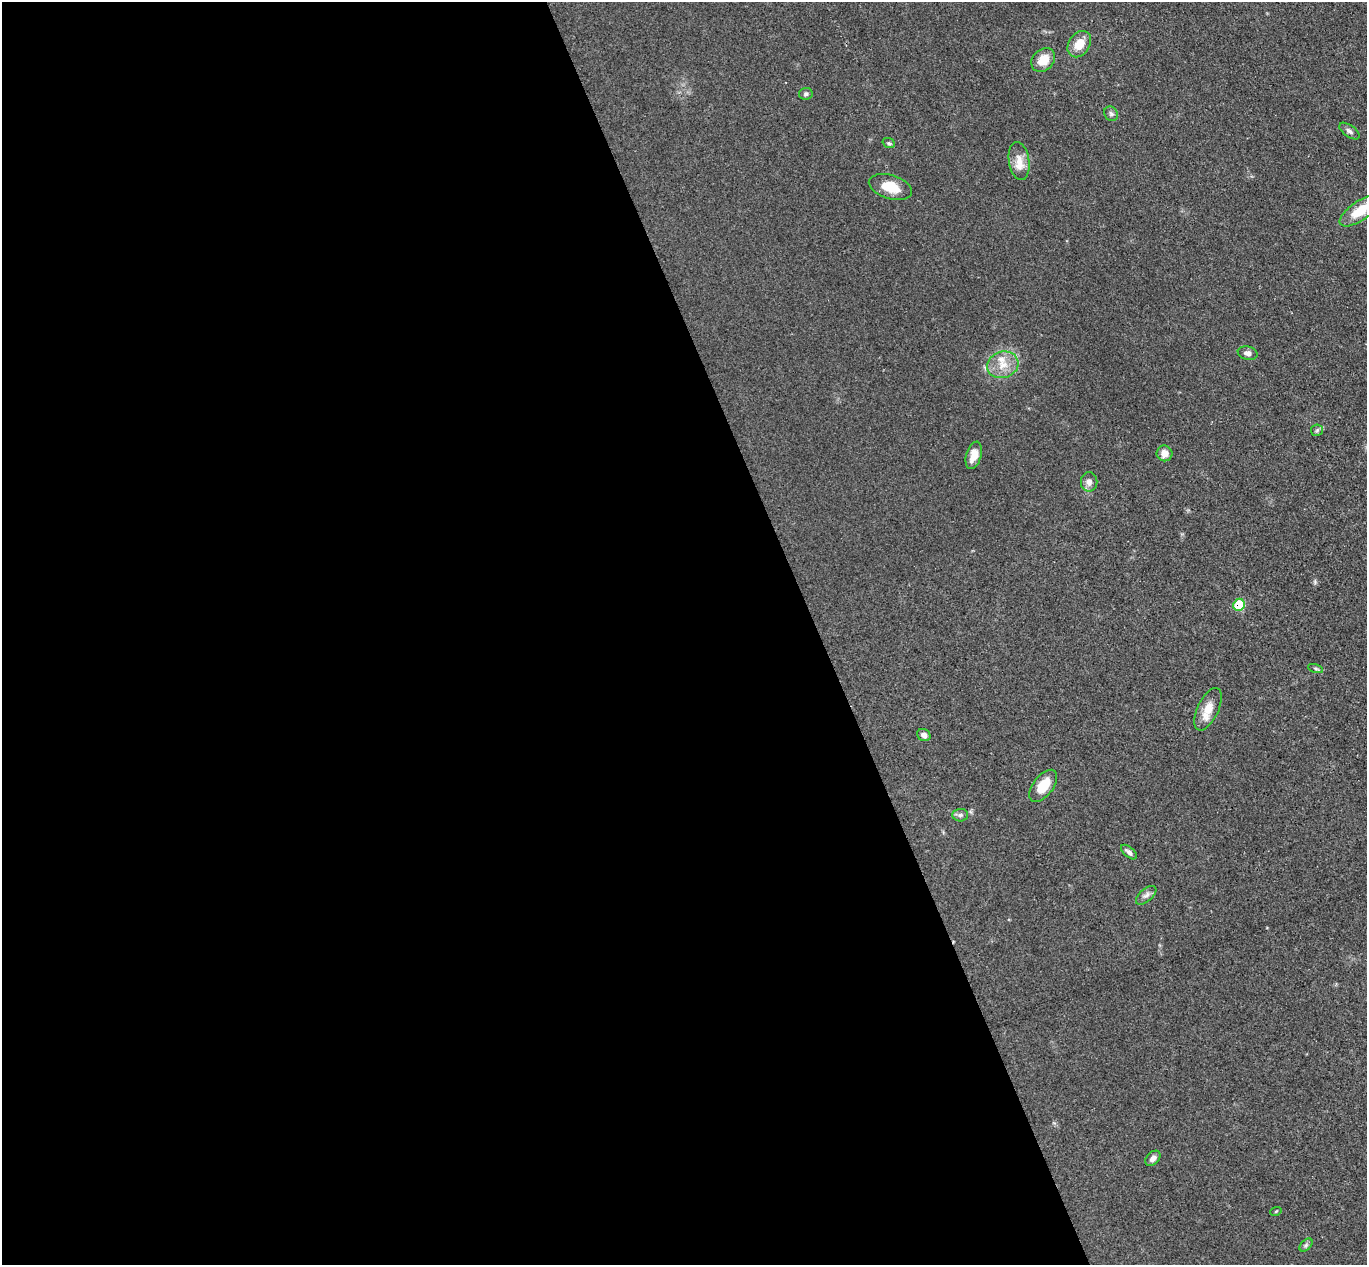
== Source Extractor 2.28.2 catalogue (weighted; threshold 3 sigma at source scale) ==
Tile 9 of 4 x 4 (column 1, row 3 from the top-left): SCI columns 55-1419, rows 1437-2699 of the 5571 x 5525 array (HDU 1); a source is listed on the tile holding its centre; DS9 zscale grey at full resolution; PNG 1369 x 1267 px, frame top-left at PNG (2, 2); each listed source drawn as its Kron ellipse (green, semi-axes under 4 px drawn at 4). Shown black and unused: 60% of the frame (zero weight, under 3 of 4 exposures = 5% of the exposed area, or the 3 px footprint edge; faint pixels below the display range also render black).
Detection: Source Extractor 2.28.2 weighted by HDU 2 'WHT'; one run over the whole footprint, this tile lists its part. Background 0.0885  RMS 0.0071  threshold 0.0318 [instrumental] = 3 sigma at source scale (4.5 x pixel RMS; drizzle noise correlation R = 1.50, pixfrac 1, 0.05/0.05 arcsec/px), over >= 5 px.
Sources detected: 28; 2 inside a brighter listed object's ellipse — not listed separately; the other 26 listed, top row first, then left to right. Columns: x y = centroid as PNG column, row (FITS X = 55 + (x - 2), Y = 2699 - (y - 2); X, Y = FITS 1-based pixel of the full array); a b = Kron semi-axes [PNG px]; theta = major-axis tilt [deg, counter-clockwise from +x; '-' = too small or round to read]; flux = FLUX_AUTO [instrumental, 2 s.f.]
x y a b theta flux
1079 44 14 10 56 11
1043 60 13 10 44 11
806 94 7 5 7 1.5
1111 114 8 6 -54 1.8
1349 131 11 5 -36 2.3
889 143 6 4 -20 1.3
1019 161 19 10 -81 7.9
890 187 22 12 -17 15
1360 211 24 9 34 17
1248 353 10 6 -13 2.7
1003 365 16 13 17 11
1317 430 6 5 - 1.3
1164 453 8 7 - 6.3
974 455 14 7 74 7.1
1089 482 9 8 - 3.8
1239 605 6 5 - 23
1316 668 8 3 -19 1.1
1208 709 23 10 65 10
924 735 7 6 - 3
1043 786 19 10 52 15
960 815 8 6 3 1.9
1129 852 9 5 -41 2.5
1146 895 12 6 41 2.9
1153 1158 9 6 46 3.2
1276 1211 6 3 19 0.68
1306 1245 8 4 45 1.5
Overlapping masked pixels (flux is a lower limit): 1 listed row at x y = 1239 605
Isophote crosses this tile's border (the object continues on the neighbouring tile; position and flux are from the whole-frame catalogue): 1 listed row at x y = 1360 211